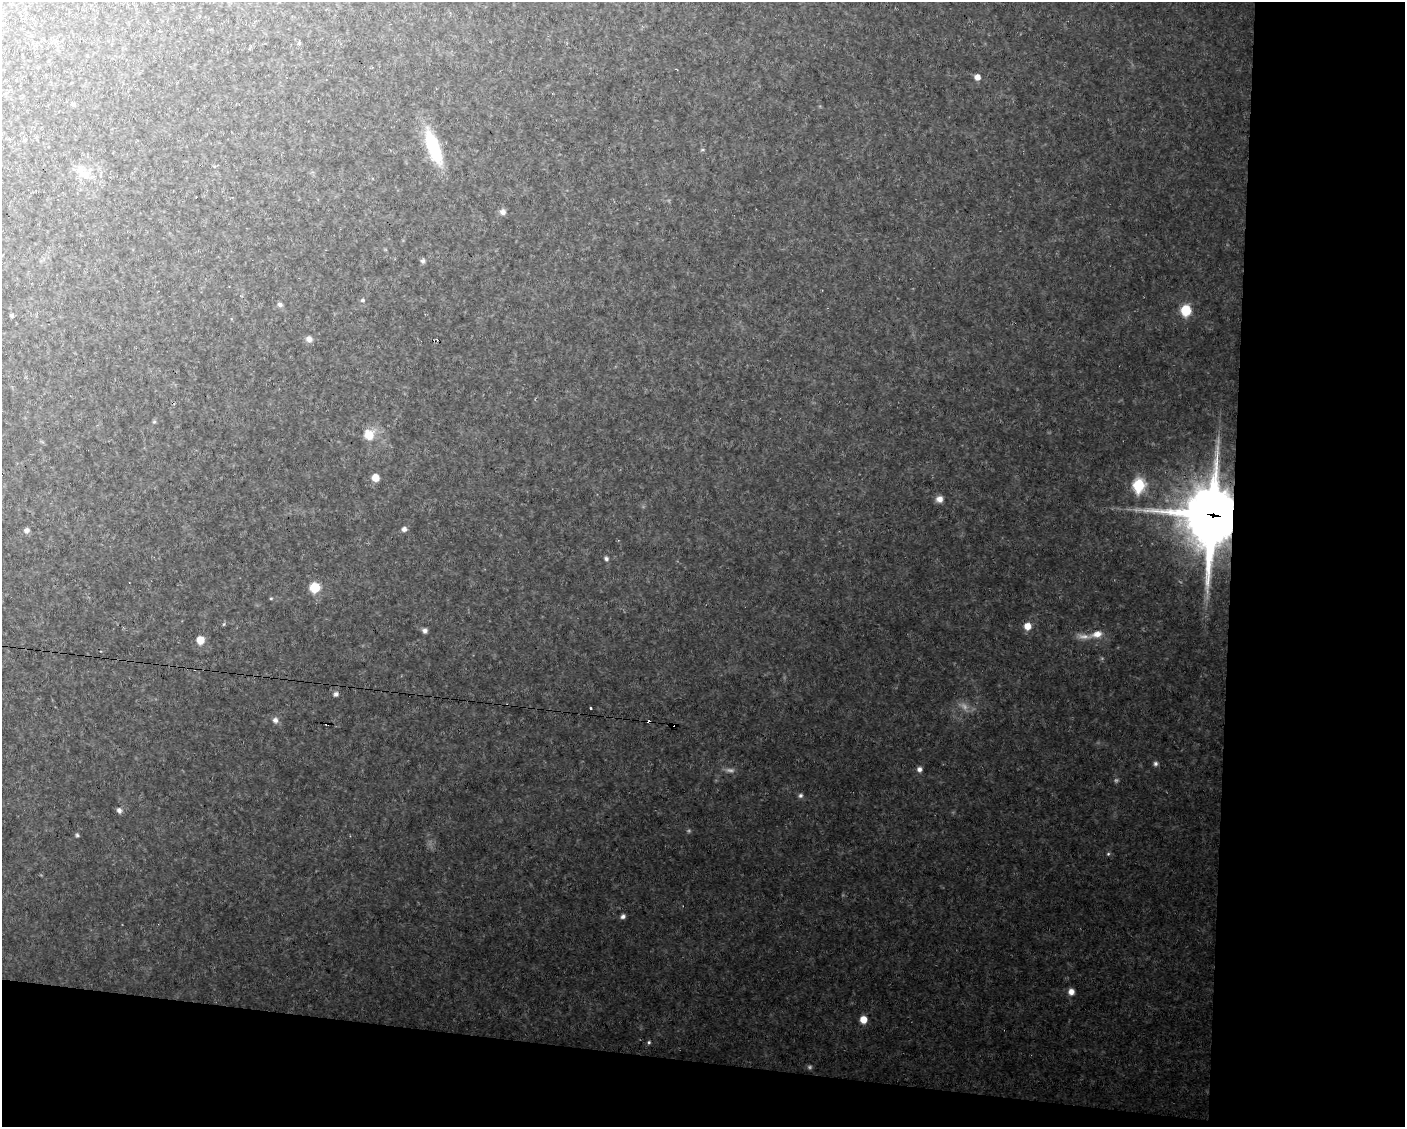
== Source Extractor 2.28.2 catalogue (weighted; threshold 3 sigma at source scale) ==
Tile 12 of 3 x 4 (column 3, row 4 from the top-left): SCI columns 3018-4420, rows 1-1125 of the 4522 x 4501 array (HDU 1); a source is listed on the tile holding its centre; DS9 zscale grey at full resolution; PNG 1407 x 1129 px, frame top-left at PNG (2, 2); no overlay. Shown black and unused: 18% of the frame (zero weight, under 2 of 3 exposures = <1% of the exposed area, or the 3 px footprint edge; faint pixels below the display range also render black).
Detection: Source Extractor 2.28.2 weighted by HDU 2 'WHT'; one run over the whole footprint, this tile lists its part. Background 0.146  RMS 0.012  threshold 0.0553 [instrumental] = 3 sigma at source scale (4.5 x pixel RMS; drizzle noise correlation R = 1.50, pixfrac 1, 0.05/0.05 arcsec/px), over >= 5 px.
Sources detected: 52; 5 too faint to see at this stretch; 6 cosmic-ray / hot-pixel residue — not listed; the other 41 listed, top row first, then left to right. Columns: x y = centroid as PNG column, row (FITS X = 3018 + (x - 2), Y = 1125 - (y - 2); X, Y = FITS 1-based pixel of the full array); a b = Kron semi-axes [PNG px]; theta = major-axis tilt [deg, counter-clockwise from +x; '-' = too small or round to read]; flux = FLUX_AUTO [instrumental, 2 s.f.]
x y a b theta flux
299 43 5 4 - 1.7
977 77 6 6 - 8
74 104 6 5 - 2
433 147 41 13 -69 69
84 174 17 9 -13 14
503 212 7 7 - 5.5
423 261 6 5 - 2.9
362 300 5 4 - 2.2
280 304 7 6 - 3.3
1186 310 8 7 - 45
12 315 5 4 - 1.9
309 339 7 6 - 6.1
154 422 6 3 18 1.5
369 434 16 15 - 18
375 478 6 6 - 16
1139 485 7 6 - 110
939 499 8 7 - 7.6
1212 516 24 18 86 6200
404 529 6 5 - 4.7
27 530 6 6 - 4.6
606 559 6 5 - 2.8
315 587 7 7 - 38
271 598 5 3 - 1.2
224 624 6 3 71 1.2
1027 626 7 7 - 13
425 631 6 6 - 3.9
1097 634 12 8 17 11
200 640 8 8 - 13
336 694 6 6 - 3.4
590 708 3 3 - 2
275 720 7 7 - 5
1155 764 6 6 - 3
919 769 6 6 - 4.4
800 795 6 6 - 2.8
119 810 7 6 - 4.2
77 835 5 5 - 1.8
1108 854 5 4 - 1.6
623 916 6 5 - 3.4
1071 992 7 7 - 7.2
863 1019 6 6 - 15
649 1042 4 4 - 1.7
Overlapping masked pixels (flux is a lower limit): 1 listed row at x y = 1212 516